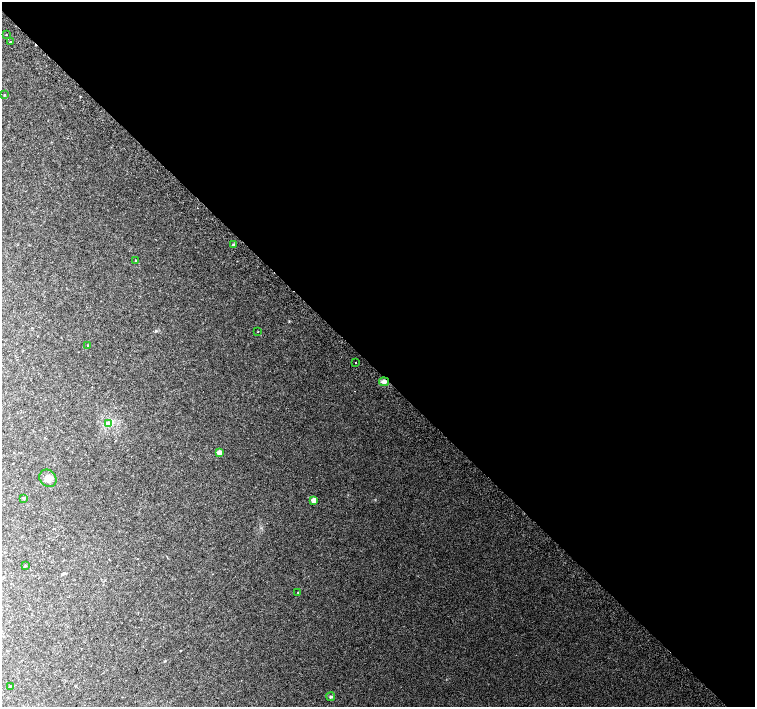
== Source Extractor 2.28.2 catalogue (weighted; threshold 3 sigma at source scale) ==
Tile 8 of 4 x 4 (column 4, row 2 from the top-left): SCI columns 4559-6064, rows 3072-4480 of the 6096 x 6079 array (HDU 1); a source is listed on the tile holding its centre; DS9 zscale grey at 2 x 2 block average (1 PNG px = mean of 2 x 2 image px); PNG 757 x 709 px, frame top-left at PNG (2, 2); each listed source drawn as its Kron ellipse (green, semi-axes under 4 px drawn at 4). Shown black and unused: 52% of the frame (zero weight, under 2 of 3 exposures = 2% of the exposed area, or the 3 px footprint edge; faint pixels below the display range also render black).
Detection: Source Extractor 2.28.2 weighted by HDU 2 'WHT'; one run over the whole footprint, this tile lists its part. Background 0.0504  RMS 0.012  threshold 0.055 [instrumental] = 3 sigma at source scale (4.5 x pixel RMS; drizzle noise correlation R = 1.50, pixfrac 1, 0.0396/0.0396 arcsec/px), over >= 5 px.
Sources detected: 19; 1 cosmic-ray / hot-pixel residue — neither listed nor drawn; the other 18 listed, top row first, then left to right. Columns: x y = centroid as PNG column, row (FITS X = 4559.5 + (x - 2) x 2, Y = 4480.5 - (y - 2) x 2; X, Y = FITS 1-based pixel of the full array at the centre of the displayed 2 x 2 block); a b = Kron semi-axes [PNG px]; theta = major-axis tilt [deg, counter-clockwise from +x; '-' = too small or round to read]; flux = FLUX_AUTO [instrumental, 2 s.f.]
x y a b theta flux
6 35 2 2 - 1.7
10 42 2 2 - 10
4 95 3 2 - 1.6
233 245 4 4 - 3.9
136 261 2 2 - 3.2
258 332 2 2 - 1.3
88 346 3 3 - 2.1
356 362 2 2 - 5.4
384 382 5 4 - 10
109 423 4 2 - 3.9
219 452 4 3 - 14
48 478 9 8 - 16
24 498 4 3 - 2.8
314 500 4 4 - 14
25 566 3 2 - 1.7
298 592 2 2 - 1.5
10 686 3 2 - 1.2
331 697 4 3 - 3.3
Overlapping masked pixels (flux is a lower limit): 1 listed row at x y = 384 382
Diffuse or blended objects may show on this block-average render without a row.